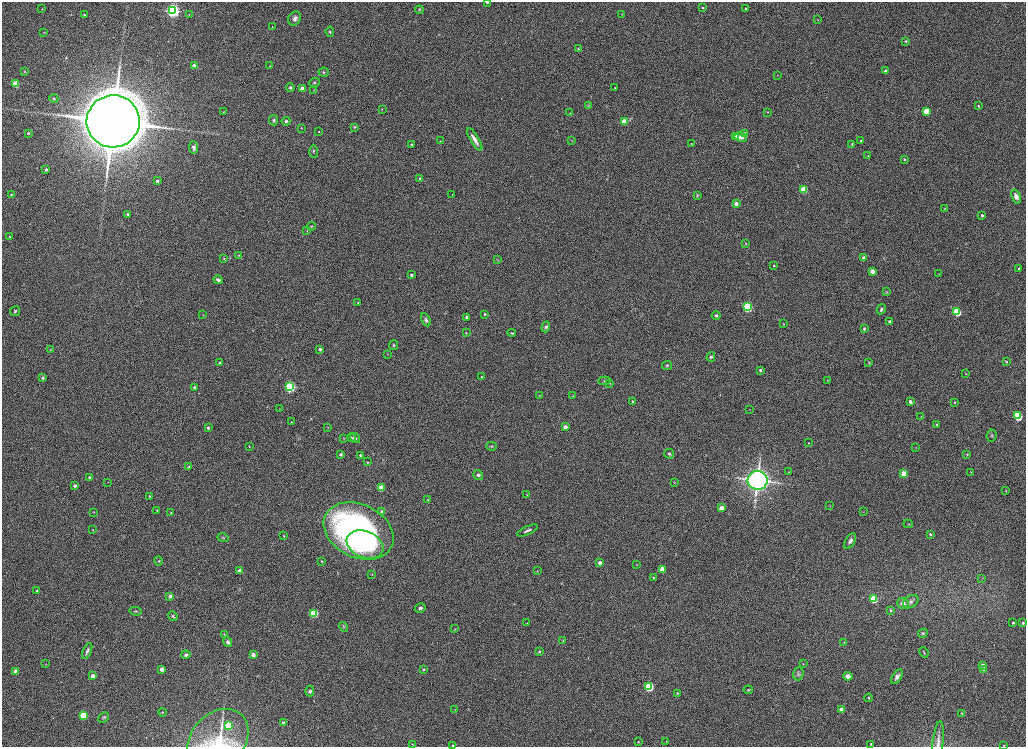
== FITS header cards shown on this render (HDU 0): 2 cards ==
NAXIS1  =                 2048
NAXIS2  =                 1489

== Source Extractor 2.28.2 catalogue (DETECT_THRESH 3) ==
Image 2048 x 1489 px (HDU 0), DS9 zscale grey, zoomed out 1/2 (1 PNG px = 2 x 2 image px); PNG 1028 x 749 px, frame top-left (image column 1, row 1489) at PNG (2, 2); each listed source drawn as its Kron ellipse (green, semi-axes under 4 px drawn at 4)
Background 1150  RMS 5.7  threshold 17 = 3 sigma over >= 5 px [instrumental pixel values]
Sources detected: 245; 1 cannot appear on this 1/2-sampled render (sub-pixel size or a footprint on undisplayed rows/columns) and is neither listed nor drawn; the other 244 listed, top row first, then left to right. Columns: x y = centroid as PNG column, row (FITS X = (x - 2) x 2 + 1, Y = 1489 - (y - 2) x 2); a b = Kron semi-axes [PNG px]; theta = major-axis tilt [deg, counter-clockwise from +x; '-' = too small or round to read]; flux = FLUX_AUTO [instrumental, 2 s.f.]
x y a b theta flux
487 2 4 2 - 1.7e+03
702 8 3 2 - 1.2e+03
745 8 3 2 - 1.1e+03
42 9 2 2 - 5.6e+02
419 10 4 3 - 1.1e+03
173 11 4 4 - 4.7e+05
189 14 3 2 - 3.7e+02
622 14 3 2 - 4.7e+02
84 15 4 3 - 9.0e+02
295 18 7 6 - 4.0e+03
818 19 3 2 - 5.3e+02
272 27 3 2 - 6.1e+02
44 32 2 2 - 4.9e+02
330 32 5 3 - 1.6e+03
906 41 3 3 - 1.2e+03
578 49 3 3 - 1.1e+03
194 66 3 3 - 1.5e+04
270 66 2 2 - 6.5e+02
885 71 3 3 - 2.4e+03
24 72 3 3 - 7.2e+02
324 72 5 4 - 1.6e+03
777 75 2 2 - 3.3e+02
314 82 5 4 - 1.7e+03
15 84 3 3 - 4.0e+04
290 87 4 4 - 2.4e+03
615 88 2 2 - 5.8e+02
302 89 3 3 - 1.3e+04
314 90 4 3 - 9.3e+02
54 99 4 3 - 1.2e+03
589 106 4 3 - 9.4e+02
978 106 2 2 - 9.9e+02
382 109 3 2 - 4.8e+02
926 111 3 3 - 3.9e+04
223 112 3 2 - 5.3e+02
768 112 3 2 - 6.2e+02
570 113 3 2 - 4.1e+02
274 120 5 4 - 2.2e+03
113 121 26 26 - 4.6e+06
286 121 4 4 - 2.0e+03
624 122 3 3 - 2.7e+04
354 127 3 3 - 1.2e+03
301 128 2 2 - 4.3e+02
318 132 2 2 - 6.6e+02
28 133 4 3 - 1.1e+03
745 134 3 3 - 7.7e+03
736 136 3 3 - 3.5e+04
741 137 6 4 -12 4.2e+03
475 139 13 4 -58 7.9e+03
572 140 3 2 - 5.2e+02
440 141 4 3 - 7.4e+02
861 141 2 2 - 9.7e+02
411 144 3 2 - 1.6e+03
691 144 3 2 - 6.9e+02
852 144 3 3 - 9.9e+02
194 147 6 4 -83 2.6e+03
314 151 7 3 -88 1.6e+03
868 155 3 2 - 5.5e+02
904 159 3 2 - 1.4e+03
46 170 3 3 - 2.7e+03
420 179 3 3 - 2.6e+03
157 181 3 3 - 2.3e+03
804 189 3 3 - 4.7e+04
452 194 3 2 - 3.7e+02
11 195 3 3 - 9.8e+02
697 195 4 3 - 1.1e+03
1016 196 7 4 -68 4.7e+03
736 204 3 3 - 6.9e+03
945 208 3 3 - 7.6e+02
127 214 3 3 - 1.5e+03
982 215 3 2 - 2.0e+03
311 226 4 2 - 9.3e+02
307 231 3 2 - 5.9e+02
10 237 2 2 - 1.0e+03
746 244 4 3 - 7.5e+02
239 255 3 2 - 5.4e+02
224 258 4 2 - 6.4e+02
863 258 4 3 - 2.1e+03
498 260 4 2 - 8.4e+02
774 266 2 2 - 8.8e+02
1019 269 2 2 - 1.7e+03
872 271 3 3 - 1.2e+04
939 274 3 2 - 4.8e+02
411 275 3 3 - 3.3e+03
218 280 4 3 - 3.6e+03
886 292 3 3 - 7.9e+02
358 303 2 2 - 1.2e+03
747 307 4 3 - 1.5e+05
881 309 5 3 - 2.1e+03
15 311 5 5 - 1.7e+03
957 312 3 3 - 9.6e+04
485 314 3 2 - 1.4e+03
203 315 3 2 - 4.1e+02
716 316 4 4 - 2.0e+03
467 317 3 2 - 3.8e+03
426 320 7 4 -63 2.7e+03
890 321 4 3 - 2.0e+03
783 324 3 3 - 6.8e+02
546 327 5 4 - 2.1e+03
864 329 3 3 - 1.5e+03
466 333 4 2 - 7.1e+02
512 333 4 3 - 1.2e+03
394 345 5 4 - 1.4e+03
51 349 3 2 - 6.3e+02
320 349 3 3 - 2.0e+03
387 354 3 2 - 4.9e+02
711 357 5 4 - 2.4e+03
869 362 4 3 - 8.9e+02
1006 362 4 4 - 1.2e+03
220 363 3 3 - 3.3e+03
667 365 5 4 - 1.7e+03
760 370 3 3 - 3.0e+03
966 374 2 2 - 4.8e+02
481 377 3 2 - 1.2e+03
43 378 3 3 - 2.9e+03
827 380 2 2 - 4.1e+02
604 381 6 4 5 1.5e+03
610 383 3 2 - 4.9e+02
194 387 3 3 - 3.0e+03
290 387 4 3 - 2.3e+05
540 395 2 2 - 3.9e+02
573 396 3 3 - 6.7e+02
633 402 3 3 - 3.4e+03
910 402 3 2 - 5.0e+03
955 402 3 3 - 9.8e+02
280 409 2 2 - 3.4e+02
749 409 3 2 - 3.5e+02
921 416 3 2 - 3.6e+02
1018 416 4 3 - 9.8e+04
291 422 3 2 - 7.0e+02
937 425 3 2 - 2.2e+03
328 427 3 2 - 4.9e+02
565 427 3 3 - 8.5e+03
208 428 3 2 - 2.8e+03
992 436 6 5 - 1.9e+03
351 438 4 4 - 1.5e+03
355 438 5 4 - 3.2e+03
344 439 3 2 - 4.9e+02
809 443 3 2 - 6.1e+02
249 446 3 2 - 7.5e+02
492 446 5 3 - 1.3e+03
916 447 3 2 - 4.1e+02
340 454 3 3 - 3.2e+03
669 454 5 4 - 1.9e+03
360 455 3 3 - 1.5e+03
967 455 3 3 - 8.4e+02
367 462 3 3 - 7.6e+02
189 467 3 3 - 1.1e+03
788 472 3 2 - 3.7e+02
971 472 3 2 - 5.3e+02
904 474 3 3 - 3.7e+04
478 475 5 4 - 2.8e+03
89 477 4 3 - 1.7e+03
758 480 10 9 - 6.1e+05
108 482 2 2 - 3.7e+02
674 482 3 2 - 5.7e+02
75 486 3 3 - 4.2e+03
381 488 3 3 - 3.5e+04
1006 491 4 3 - 9.1e+02
527 495 3 2 - 5.1e+02
150 496 3 2 - 1.1e+03
428 499 3 2 - 5.7e+02
830 506 3 2 - 4.4e+02
721 508 3 3 - 1.3e+04
157 510 3 3 - 7.3e+02
382 511 3 3 - 2.6e+03
94 512 4 2 - 5.0e+02
863 512 3 2 - 5.4e+02
171 513 3 3 - 8.8e+02
908 524 5 3 - 9.8e+02
93 529 3 2 - 5.0e+02
527 530 11 3 24 3.6e+03
359 531 37 26 -26 4.0e+05
930 534 2 2 - 1.4e+03
284 536 3 3 - 8.1e+02
223 538 5 3 - 1.2e+03
850 541 9 4 61 4.2e+03
365 545 19 13 -22 7.3e+04
159 561 4 4 - 1.3e+03
322 561 4 3 - 9.2e+02
600 562 3 3 - 5.7e+03
637 565 2 2 - 4.3e+02
662 569 3 3 - 1.9e+04
240 571 3 3 - 1.3e+04
537 571 3 2 - 5.0e+02
372 574 2 2 - 4.8e+02
653 577 2 2 - 8.3e+02
982 578 3 2 - 5.6e+02
37 591 3 3 - 1.8e+03
170 596 3 3 - 3.8e+03
874 599 3 3 - 7.1e+04
911 602 8 5 36 3.9e+03
903 603 6 5 - 5.3e+03
420 608 6 4 31 2.6e+03
890 610 4 3 - 1.1e+03
136 611 6 3 -11 1.2e+03
314 613 3 3 - 8.2e+04
173 616 5 4 - 1.7e+03
527 623 2 2 - 3.5e+02
1013 623 3 2 - 1.7e+03
1023 623 3 3 - 1.7e+03
344 627 5 4 - 1.2e+03
455 629 4 2 - 6.8e+02
923 633 5 3 - 1.1e+03
224 634 4 3 - 8.8e+02
563 641 2 2 - 5.1e+02
228 642 5 4 - 3.4e+03
844 642 3 2 - 6.5e+02
87 651 8 3 66 3.1e+03
539 651 3 3 - 1.6e+03
924 652 5 3 - 9.8e+02
186 655 4 4 - 2.7e+03
253 655 3 3 - 9.1e+03
46 664 3 2 - 3.9e+02
803 664 3 2 - 6.5e+02
983 665 3 3 - 6.7e+03
162 669 3 3 - 9.6e+03
423 669 4 4 - 1.4e+03
984 669 3 3 - 5.1e+03
16 671 3 3 - 2.2e+04
798 674 6 5 - 2.4e+03
93 676 3 3 - 9.0e+03
848 676 5 4 - 5.1e+03
897 677 8 4 57 4.0e+03
649 687 4 3 - 1.3e+05
748 690 4 3 - 1.1e+03
310 691 5 4 - 2.5e+03
677 693 3 2 - 7.6e+02
869 698 4 3 - 1.0e+03
455 710 4 2 - 7.0e+02
841 710 3 3 - 1.1e+04
163 712 4 3 - 8.8e+02
962 713 2 2 - 8.0e+02
83 716 3 3 - 8.2e+04
104 717 6 4 43 1.8e+03
283 722 2 2 - 1.5e+03
228 726 3 3 - 5.9e+04
218 740 35 26 48 5.7e+04
666 741 3 2 - 5.5e+02
638 742 4 3 - 1.1e+03
412 744 4 2 - 6.3e+02
871 744 2 2 - 9.4e+02
938 744 23 5 84 7.3e+03
1004 745 2 2 - 3.9e+02
453 746 3 2 - 1.6e+03
At the frame edge (FLAGS 8, measured only in part): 5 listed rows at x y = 487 2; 218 740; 938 744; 1004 745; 453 746
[1 sub-pixel or undisplayed-footprint detection neither listed nor drawn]